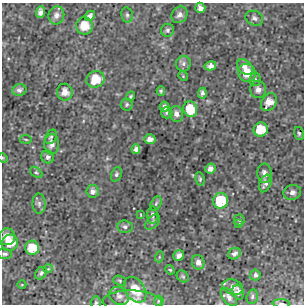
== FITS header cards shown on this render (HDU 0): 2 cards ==
NAXIS1  =                  302 / NUMBER OF ELEMENTS ALONG THIS AXIS
NAXIS2  =                  302 / NUMBER OF ELEMENTS ALONG THIS AXIS

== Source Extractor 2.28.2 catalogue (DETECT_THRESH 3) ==
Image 302 x 302 px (HDU 0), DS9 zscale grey, 1 PNG px = 1 image px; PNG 306 x 306 px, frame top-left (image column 1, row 302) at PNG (2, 3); each listed source drawn as its Kron ellipse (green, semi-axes under 4 px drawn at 4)
Background 4.28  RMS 0.87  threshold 2.61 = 3 sigma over >= 5 px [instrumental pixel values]
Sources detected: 79; all 79 listed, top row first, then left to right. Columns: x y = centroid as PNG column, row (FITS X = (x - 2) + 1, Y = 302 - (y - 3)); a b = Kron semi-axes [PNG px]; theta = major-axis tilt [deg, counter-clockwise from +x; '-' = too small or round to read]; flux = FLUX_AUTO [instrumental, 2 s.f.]
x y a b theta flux
200 8 5 5 - 250
40 12 6 4 86 260
56 15 9 7 73 300
127 15 8 5 -80 140
179 15 9 7 51 270
90 16 6 4 47 210
254 18 9 7 -25 200
84 26 9 8 - 1000
167 30 6 6 - 140
183 64 8 7 - 200
210 66 6 4 16 250
245 67 9 6 -42 370
247 73 9 8 - 910
183 76 5 4 - 64
95 79 9 8 - 1200
255 79 7 5 77 130
258 89 9 7 -83 290
19 90 7 5 20 210
161 91 5 4 - 89
65 92 8 8 - 460
202 93 5 4 - 180
131 96 5 4 - 84
269 102 9 7 54 580
127 104 6 6 - 110
164 107 5 5 - 220
190 109 8 7 - 1300
167 113 6 5 - 140
176 114 8 6 -73 260
261 129 7 7 - 1300
299 133 7 5 -74 100
51 137 7 5 59 120
26 139 6 3 -9 58
150 139 6 4 2 270
52 144 10 7 -89 370
136 149 5 4 - 170
48 157 6 6 - 190
3 158 5 4 - 64
210 169 5 5 - 240
36 172 7 4 -38 100
264 173 10 7 -89 350
116 174 7 5 68 120
200 179 7 4 -82 93
265 183 9 5 68 230
92 191 6 6 - 240
292 192 9 7 15 230
220 201 7 7 - 2600
39 204 10 6 -89 220
156 204 8 5 63 110
141 215 3 2 - 40
152 215 9 5 89 150
239 220 5 5 - 90
153 222 9 5 47 140
239 224 4 3 - 62
125 227 7 6 - 160
7 237 8 8 - 550
10 243 8 8 - 740
32 248 7 7 - 1200
4 254 7 5 -6 150
234 254 7 5 30 220
179 255 6 5 - 240
159 257 5 3 - 57
198 262 7 6 - 250
48 269 5 3 - 47
170 270 5 4 - 73
41 273 7 5 47 140
255 275 5 5 - 150
183 276 6 5 - 95
120 281 6 4 -20 83
22 285 4 3 - 40
233 287 10 7 -18 310
135 290 14 9 -54 1200
238 292 7 5 -72 320
119 296 10 8 -33 270
229 297 10 6 -51 300
252 297 7 5 76 130
159 301 5 5 - 83
132 302 29 11 -2 800
96 303 6 5 - 94
281 304 9 3 -4 110
At the frame edge (FLAGS 8, measured only in part): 5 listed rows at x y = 3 158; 4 254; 132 302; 96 303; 281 304